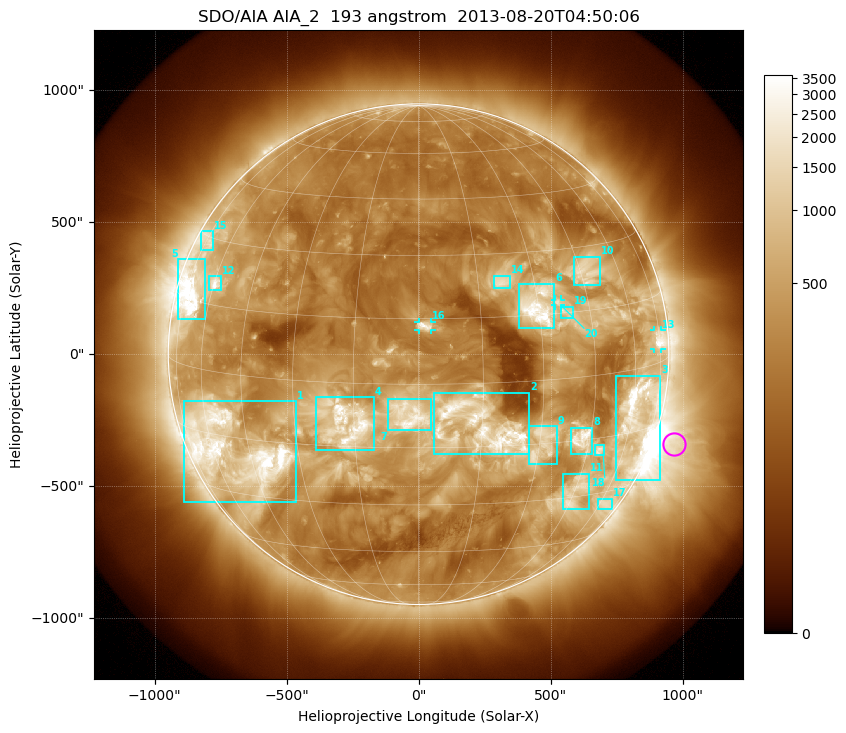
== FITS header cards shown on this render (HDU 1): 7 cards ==
TELESCOP= 'SDO/AIA'
INSTRUME= 'AIA_2'
WAVELNTH=                  193
WAVEUNIT= 'angstrom'
DATE-OBS= '2013-08-20T04:50:06.84'
CTYPE1  = 'HPLN-TAN'
CTYPE2  = 'HPLT-TAN'

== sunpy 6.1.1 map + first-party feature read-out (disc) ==
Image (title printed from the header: SDO/AIA AIA_2  193 angstrom  2013-08-20T04:50:06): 1024 x 1024 px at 2.4 arcsec/px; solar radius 948 arcsec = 395 px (full disc in frame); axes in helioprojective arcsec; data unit not stated in the header (colour bar unlabelled)
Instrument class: DISC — disc imager (sunpy class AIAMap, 193 A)
Bright regions (active regions / flare kernels): reference = the median radial profile (limb darkening/brightening removed); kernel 9 px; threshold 5 sigma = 854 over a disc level ~305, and >= 1.15x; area >= 12 px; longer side >= 9 px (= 22 arcsec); searched inside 0.97 R_sun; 24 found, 20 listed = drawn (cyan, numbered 1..; 3 of them under ~33 arcsec drawn as corner ticks so the feature stays visible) (cap 20 boxes per figure: the strongest are kept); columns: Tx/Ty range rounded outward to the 5 arcsec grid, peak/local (2 s.f.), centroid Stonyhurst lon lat
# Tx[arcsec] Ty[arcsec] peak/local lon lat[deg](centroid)
1 -890..-465 -565..-175 12 -50 -18
2 55..420 -380..-145 11 +15 -10
3 745..915 -480..-80 12 +63 -11
4 -390..-170 -365..-160 11 -17 -9
5 -910..-805 130..360 13 -70 +16
6 380..515 100..270 13 +30 +17
7 -115..50 -290..-170 11 -2 -7
8 575..660 -380..-275 11 +42 -15
9 420..525 -420..-270 4.9 +31 -15
10 585..690 260..370 6.2 +47 +24
11 545..645 -590..-450 6 +45 -29
12 -795..-745 240..295 9.2 -60 +20
13 890..920 20..90 8.3 +74 +5
14 285..350 250..300 5.6 +21 +23
15 -825..-775 395..465 4.7 -73 +29
16 0..50 90..125 7.5 +2 +13
17 680..735 -585..-545 4.2 +63 -33
18 665..700 -385..-345 6.4 +49 -18
19 540..585 135..180 4.5 +38 +15
20 515..540 185..210 4.5 +36 +18
Off-limb structures (1.02-1.3 R_sun): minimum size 162 px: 3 found; the strongest spans PA ~220..290 deg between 1.02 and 1.3 R_sun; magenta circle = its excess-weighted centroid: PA ~250 deg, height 1.08 R_sun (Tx ~965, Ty ~-340 arcsec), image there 5.4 x the reference